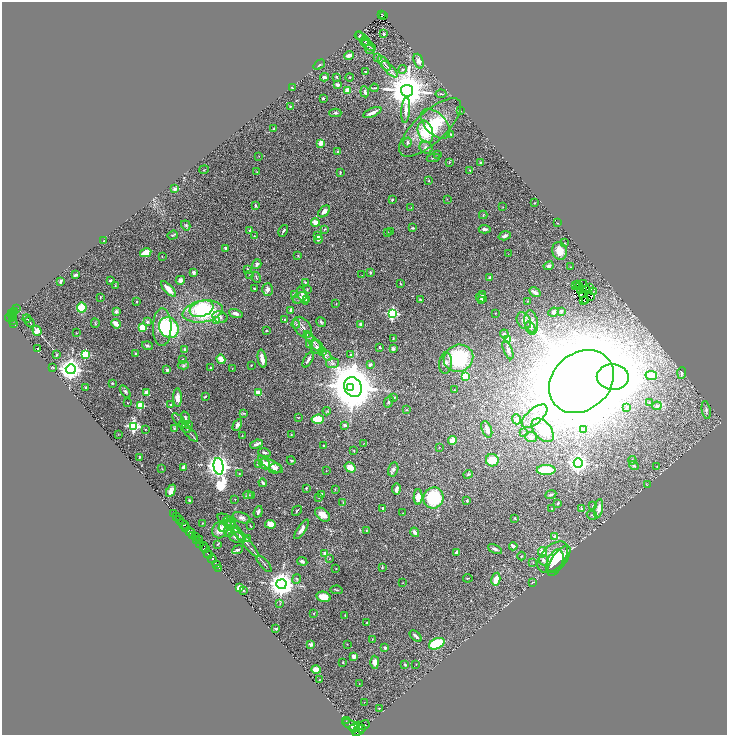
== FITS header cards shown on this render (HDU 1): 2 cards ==
NAXIS1  =                 1449
NAXIS2  =                 1465

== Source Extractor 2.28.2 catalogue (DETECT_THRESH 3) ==
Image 1449 x 1465 px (HDU 1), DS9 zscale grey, zoomed out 1/2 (1 PNG px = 2 x 2 image px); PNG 729 x 737 px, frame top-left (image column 1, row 1465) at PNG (2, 2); each listed source drawn as its Kron ellipse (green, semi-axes under 4 px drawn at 4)
Background 0.968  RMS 0.042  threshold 0.125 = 3 sigma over >= 5 px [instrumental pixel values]
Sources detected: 430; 33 cannot appear on this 1/2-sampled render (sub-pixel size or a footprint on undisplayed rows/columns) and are neither listed nor drawn; the other 397 listed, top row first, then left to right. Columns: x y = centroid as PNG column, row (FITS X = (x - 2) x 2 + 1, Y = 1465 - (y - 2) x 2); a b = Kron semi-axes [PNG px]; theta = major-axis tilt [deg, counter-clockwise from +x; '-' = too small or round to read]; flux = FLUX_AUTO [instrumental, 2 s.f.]
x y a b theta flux
382 14 3 2 - 83
384 16 2 1 - 18
383 34 2 2 - 31
359 35 4 3 - 9.5
363 39 9 3 -40 18
365 42 4 2 - 4.3
369 45 8 4 -31 19
370 49 5 2 - 6.3
349 55 5 3 - 31
377 57 4 3 - 14
419 61 8 4 -68 38
384 63 9 2 -52 16
319 65 6 2 36 8
389 69 10 2 -45 26
403 69 4 3 - 9.9
366 72 3 2 - 7.5
325 77 4 2 - 15
337 77 3 2 - 7.7
350 77 4 2 - 3.6
337 85 3 3 - 34
292 88 2 2 - 4.2
374 88 4 2 - 6
348 90 4 3 - 54
407 91 6 6 - 31000
365 92 5 3 - 20
441 94 5 2 - 7.7
323 98 3 2 - 12
290 106 2 2 - 4.1
406 110 13 4 85 43
460 111 2 2 - 4
335 113 6 4 0 12
372 113 10 3 24 49
435 124 18 10 -47 140
430 127 39 15 43 420
273 129 3 3 - 5.9
425 132 11 7 -73 75
451 134 3 3 - 6.2
321 143 2 2 - 200
407 143 5 3 - 16
426 148 7 6 - 27
338 152 4 3 - 18
438 155 2 2 - 5
259 156 3 2 - 2.8
433 158 7 2 10 5.6
449 162 4 3 - 6.1
480 163 3 2 - 7.2
204 170 5 2 - 6
470 170 3 2 - 4.4
257 172 3 3 - 5.7
340 172 3 2 - 6.3
429 181 3 3 - 5.5
175 189 2 2 - 110
392 199 3 2 - 7.3
447 199 2 2 - 2.5
535 203 3 2 - 2.6
255 205 3 2 - 8.7
411 207 3 1 - 2.7
503 207 2 2 - 2.8
324 211 7 4 46 36
483 215 4 2 - 4.1
315 222 4 4 - 68
557 223 3 2 - 3.5
186 225 5 4 - 11
413 228 3 2 - 9.9
324 229 4 2 - 7.8
485 229 6 3 -5 19
250 230 3 3 - 11
283 231 6 2 61 11
391 231 3 2 - 4.7
388 232 4 2 - 4
173 235 5 3 - 9.5
254 236 2 2 - 3.8
318 236 3 3 - 18
505 236 6 3 18 23
318 239 4 3 - 10
104 241 2 2 - 8.5
565 243 2 2 - 3.3
225 248 3 2 - 22
560 251 9 7 -76 89
146 253 5 4 - 130
508 254 2 1 - 2.2
298 256 3 2 - 5.1
162 257 2 2 - 3.8
257 264 5 3 - 16
548 266 5 4 - 22
571 267 2 2 - 5.3
248 269 4 3 - 7.5
194 272 3 3 - 21
370 272 3 2 - 9.8
76 275 4 2 - 13
250 275 2 2 - 3.6
362 275 2 1 - 2.2
256 277 6 2 -64 6.9
490 278 3 2 - 13
110 280 3 3 - 9.3
180 280 4 4 - 25
61 281 3 2 - 15
305 282 3 3 - 9.1
400 283 4 2 - 6.3
577 284 2 1 - 3.8
584 284 2 1 - 2.3
115 285 3 2 - 4.8
575 285 2 1 - 1.3
580 286 2 1 - 2.2
589 287 2 1 - 4.2
168 289 10 4 -47 67
254 289 3 2 - 6.3
307 289 3 3 - 6.2
268 290 6 5 - 26
587 290 3 2 - 2.1
581 291 2 1 - 3
535 292 6 2 -31 30
593 292 2 1 - 2.5
483 294 4 3 - 18
294 295 2 2 - 52
582 295 2 1 - 0.11
303 296 9 4 -68 34
591 296 2 1 - 2
100 297 2 2 - 4.6
300 298 7 5 29 23
481 298 6 3 -23 13
306 299 4 3 - 8.6
420 299 4 2 - 5.9
481 300 3 3 - 23
584 300 2 1 - 2.9
527 301 2 2 - 3.3
586 301 2 1 - 1.1
136 302 3 2 - 4.3
336 304 2 1 - 4.7
17 308 2 1 - 13
82 308 5 5 - 180
202 309 12 8 20 380
116 311 3 2 - 40
291 311 4 2 - 48
561 311 4 3 - 12
14 312 2 1 - 7.9
203 312 20 10 10 560
553 312 5 4 - 21
13 313 4 2 - 150
236 313 7 4 -19 28
392 313 4 3 - 950
495 313 2 1 - 2.8
11 314 3 3 - 280
14 317 3 1 - 82
220 317 8 5 -15 29
10 318 5 2 - 230
27 319 4 2 - 5.1
217 320 4 3 - 45
285 320 3 3 - 8.1
13 321 3 2 - 91
524 321 9 6 -61 41
30 322 5 2 - 8.1
147 322 3 3 - 14
321 322 5 3 - 12
531 322 12 6 -82 70
14 323 3 2 - 180
95 323 5 2 - 5.2
116 324 5 3 - 69
296 324 4 3 - 9.1
361 324 2 2 - 88
142 327 3 3 - 250
162 327 19 9 89 230
303 327 12 7 -53 50
530 327 6 4 -46 18
169 328 11 9 -55 510
37 331 5 4 - 73
266 331 2 2 - 7.7
76 333 3 2 - 3
504 334 4 3 - 17
309 336 6 3 -51 16
393 339 4 2 - 6.8
507 339 3 3 - 380
314 342 11 2 -51 21
309 345 3 3 - 8.5
147 346 5 4 - 13
317 347 7 6 - 43
380 347 2 2 - 7.7
38 349 3 1 - 5
185 349 3 3 - 13
393 349 2 2 - 75
508 350 10 3 -68 21
323 351 4 2 - 8.9
136 353 3 2 - 10
85 354 3 3 - 500
350 354 3 2 - 4.9
56 355 4 2 - 9.1
327 356 5 3 - 14
458 358 15 13 23 630
221 359 5 3 - 87
262 359 9 3 -80 75
183 360 2 2 - 7
308 360 8 3 61 23
332 363 6 5 - 26
446 363 11 6 82 39
183 365 5 3 - 11
251 365 3 2 - 3.4
370 365 4 3 - 16
53 368 3 2 - 3.1
211 368 3 3 - 8.4
232 368 2 1 - 2.1
71 369 5 5 - 6600
167 370 3 3 - 16
682 373 6 3 84 11
651 375 6 4 -8 62
465 376 3 2 - 180
613 377 16 12 -2 6400
581 381 35 28 41 39000
112 383 3 2 - 6.8
353 387 10 8 -59 30000
86 388 2 2 - 52
350 388 3 2 - 5600
455 390 2 2 - 5.3
125 391 7 3 -55 16
147 392 4 3 - 40
259 393 4 3 - 82
205 397 3 2 - 7.5
394 397 3 3 - 12
177 398 9 4 -88 52
389 402 6 3 68 12
127 403 2 1 - 3.8
649 403 2 2 - 5.4
140 405 3 3 - 330
170 405 3 3 - 6.3
657 406 5 4 - 12
626 407 3 2 - 2.9
407 410 3 2 - 4.1
706 410 9 3 -80 19
327 411 4 3 - 7
243 413 4 3 - 7.5
534 416 15 7 40 110
298 417 3 2 - 3.8
185 418 6 3 -72 17
318 419 6 4 5 200
516 419 5 4 - 36
179 420 9 1 -47 12
188 424 3 2 - 4.7
237 425 6 3 62 24
345 425 3 3 - 22
134 426 4 4 - 1200
185 427 7 2 -49 12
174 428 4 3 - 9.8
145 429 3 3 - 4.9
487 429 9 4 -70 37
543 430 14 8 -49 200
583 430 3 2 - 6.6
524 432 3 3 - 7.2
190 433 11 2 -49 19
118 434 3 2 - 2.3
291 435 3 2 - 5.5
242 436 2 2 - 3.5
531 437 5 5 - 39
453 440 4 4 - 61
364 443 3 2 - 3.7
256 444 6 3 21 26
324 446 2 2 - 11
439 447 2 1 - 2.4
354 451 3 2 - 4.1
264 453 6 3 -10 12
139 457 3 2 - 6.5
291 460 4 2 - 7.2
492 460 6 6 - 120
632 460 4 3 - 7.9
258 463 4 3 - 20
578 463 4 4 - 3700
264 464 6 5 - 53
270 464 14 4 -30 58
219 466 8 5 -82 8100
634 466 5 3 - 12
657 466 3 2 - 5
183 467 3 2 - 30
350 467 6 4 -33 74
162 468 3 2 - 3.2
275 468 6 5 - 32
393 469 7 5 76 21
546 470 9 5 0 200
326 471 2 2 - 3
239 474 3 2 - 4.9
468 474 5 3 - 12
263 483 4 2 - 24
647 485 3 2 - 3.3
306 488 3 2 - 7.4
335 489 3 2 - 3.8
396 489 5 3 - 33
171 491 6 4 64 38
322 494 3 2 - 21
551 494 6 3 23 14
248 495 5 3 - 13
252 496 2 2 - 3.3
319 497 2 2 - 7.9
418 497 8 4 89 80
434 498 11 10 - 400
235 499 3 2 - 2.2
189 501 4 3 - 9.3
467 501 2 2 - 11
343 502 3 2 - 5.4
558 503 3 3 - 10
593 506 3 3 - 8.5
382 508 3 2 - 9.8
552 508 2 2 - 3.9
599 508 10 4 80 46
581 509 4 3 - 8.2
297 511 5 2 - 8.3
258 512 6 3 71 17
173 513 2 1 - 23
403 513 2 1 - 2.4
323 515 8 5 -38 59
592 515 5 2 - 6.8
176 516 2 1 - 73
241 518 9 5 -19 32
515 518 2 2 - 7.7
179 520 3 2 - 110
227 520 10 5 -32 28
232 522 5 4 - 17
202 523 3 2 - 3.8
184 524 6 3 -42 320
270 524 5 4 - 65
225 526 7 5 38 71
250 526 3 2 - 4
186 527 2 2 - 170
235 529 16 2 -47 37
302 529 11 3 56 35
220 530 8 7 - 84
366 530 3 3 - 5.4
229 531 6 4 79 17
190 532 6 2 -53 980
415 532 5 3 - 35
193 536 2 1 - 29
555 536 2 2 - 37
195 537 4 2 - 270
236 537 8 5 -21 41
248 539 4 3 - 30
196 540 2 2 - 99
200 540 2 1 - 42
246 542 19 3 -49 39
199 544 3 2 - 290
218 544 3 1 - 4.7
513 546 4 2 - 48
204 547 5 2 - 96
205 549 2 1 - 37
495 549 7 3 -27 18
237 550 5 3 - 13
457 552 4 2 - 23
542 552 5 4 - 78
325 553 2 2 - 61
208 554 5 2 - 380
521 556 4 2 - 6.4
553 557 19 11 47 170
212 559 4 2 - 420
330 559 2 2 - 3
559 559 16 7 54 150
543 560 5 4 - 32
302 561 5 3 - 24
555 562 14 7 69 180
533 563 3 2 - 3.8
216 564 2 1 - 9.9
264 564 10 2 -49 11
382 567 4 2 - 6
219 568 2 1 - 5.7
336 569 2 2 - 3.9
468 578 5 2 - 5.6
297 579 5 3 - 11
496 579 6 3 79 110
533 582 3 2 - 3.5
402 583 2 2 - 3
281 584 5 5 - 9500
239 588 4 3 - 48
243 590 3 3 - 6.5
337 590 6 3 -10 7.9
323 597 7 5 -13 91
280 604 3 2 - 5.3
314 613 2 2 - 4
345 615 3 2 - 3.9
367 623 4 2 - 6.8
276 629 3 2 - 8
416 636 7 2 -42 23
372 639 3 3 - 4.5
311 644 3 3 - 22
347 644 2 2 - 3.9
437 644 8 5 24 360
385 648 3 3 - 18
354 656 3 3 - 44
375 662 6 4 89 47
343 663 4 3 - 5.4
405 664 3 3 - 8.9
416 664 2 2 - 2.4
316 670 5 3 - 75
319 680 2 2 - 2.6
359 684 2 1 - 2.2
364 702 2 2 - 2.6
379 708 2 1 - 2.7
346 721 2 1 - 41
351 725 10 4 -29 1300
359 725 4 2 - 230
363 725 6 2 30 450
354 728 5 3 - 490
361 729 3 1 - 470
359 731 7 3 38 1000
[33 sub-pixel or undisplayed-footprint detections neither listed nor drawn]